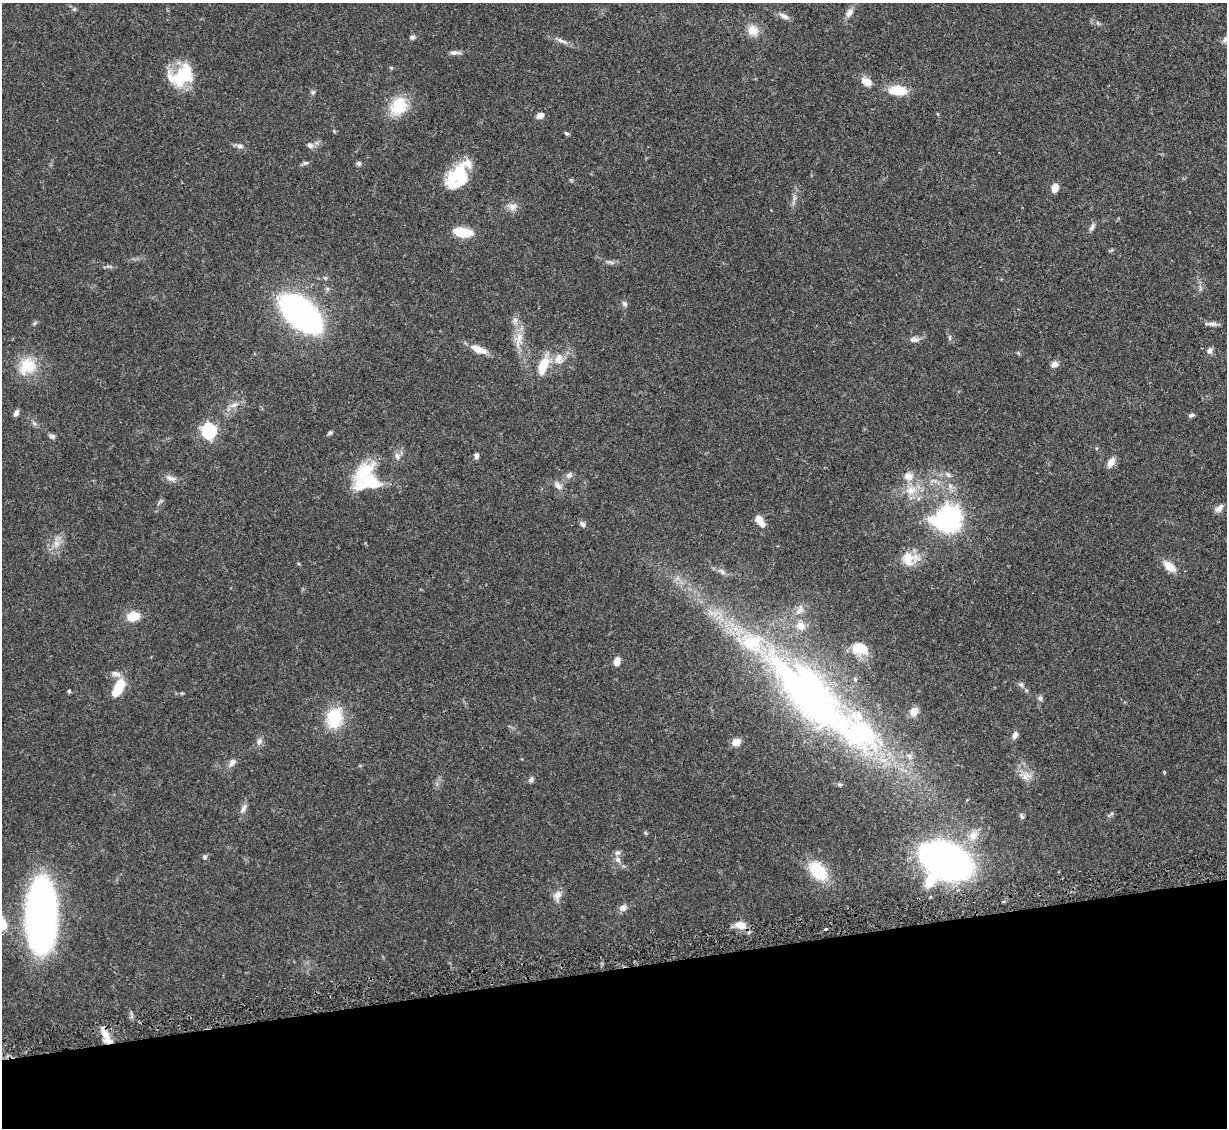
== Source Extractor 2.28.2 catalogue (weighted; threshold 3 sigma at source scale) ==
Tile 14 of 4 x 4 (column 2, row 4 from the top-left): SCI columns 1280-2504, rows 255-1380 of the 4995 x 5067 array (HDU 1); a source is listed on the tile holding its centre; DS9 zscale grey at full resolution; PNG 1229 x 1130 px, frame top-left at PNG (2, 3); no overlay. Shown black and unused: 14% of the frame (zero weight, under 3 of 5 exposures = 4% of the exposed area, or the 3 px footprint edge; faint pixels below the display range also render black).
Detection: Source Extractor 2.28.2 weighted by HDU 2 'WHT'; one run over the whole footprint, this tile lists its part. Background 0.0699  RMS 0.0033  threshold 0.0151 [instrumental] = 3 sigma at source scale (4.5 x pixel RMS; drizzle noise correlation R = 1.50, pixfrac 1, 0.05/0.05 arcsec/px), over >= 5 px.
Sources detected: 106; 2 inside a brighter object's white glare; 1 cosmic-ray / hot-pixel residue — not listed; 6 inside a brighter listed object's ellipse — not listed separately; the other 97 listed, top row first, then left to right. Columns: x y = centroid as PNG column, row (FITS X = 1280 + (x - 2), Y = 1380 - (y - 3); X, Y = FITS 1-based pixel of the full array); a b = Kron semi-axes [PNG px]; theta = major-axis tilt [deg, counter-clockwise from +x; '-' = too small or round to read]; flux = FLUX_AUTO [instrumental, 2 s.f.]
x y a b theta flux
849 13 14 8 58 2
784 16 14 6 -26 1.7
753 30 15 13 -27 3.9
412 37 8 5 5 0.81
560 40 12 5 -19 1.4
1226 40 8 7 - 1.1
455 53 14 5 1 1.3
182 75 29 20 30 16
866 82 15 9 -34 2.8
898 90 19 9 -3 8.2
313 92 6 6 - 0.67
398 106 25 19 55 10
540 116 9 6 30 1.8
566 133 6 4 -29 0.53
310 145 8 6 -44 1.3
239 146 9 5 -7 1.1
306 163 7 5 2 0.67
359 163 6 6 - 0.76
455 175 32 12 47 14
1055 188 8 6 74 3.3
513 207 13 9 30 2.1
1092 227 11 5 64 1.1
463 232 17 8 -8 10
610 262 12 3 -9 0.92
325 278 6 4 -18 0.47
624 304 8 6 -39 0.81
301 314 28 14 -41 220
1212 324 14 5 0 1.5
950 337 8 4 -90 0.58
519 339 27 8 77 4.2
914 339 11 8 -2 1.6
479 349 22 8 -22 4.2
1209 350 8 7 - 1.2
559 359 16 13 86 4.1
1054 364 9 7 31 1.5
27 366 26 21 41 9.7
543 366 18 9 69 9.1
234 405 13 7 21 2
16 413 8 6 60 1.2
1191 415 8 4 15 0.71
34 423 7 4 -19 0.66
209 431 7 6 - 70
330 433 7 4 27 0.58
52 436 9 5 -15 0.87
397 456 10 8 -65 1.6
476 456 7 5 85 1
1111 462 12 8 60 2.4
364 471 32 16 48 13
569 475 10 6 27 1.1
948 475 9 6 -40 1.1
908 476 13 11 -27 3.2
171 478 15 7 -18 1.9
558 486 12 8 -55 1.8
911 490 16 13 13 5.4
1219 508 12 6 45 1.6
948 518 12 10 40 200
759 519 9 8 - 2.5
582 524 8 6 -47 1
56 543 10 8 55 2.2
909 558 24 18 7 6.7
1169 566 18 9 -40 4.3
800 610 13 8 49 2.2
133 616 13 9 11 6.2
801 626 13 9 -49 2.9
860 648 19 13 -17 7.5
617 661 7 6 - 3.4
115 674 14 7 -12 1.8
855 679 6 5 - 0.67
1021 684 8 6 -53 0.92
118 688 19 9 63 9.6
69 691 5 4 - 0.44
182 693 5 4 - 0.37
811 697 122 41 -44 190
1040 698 8 6 -75 0.82
914 712 11 9 72 2.6
335 718 28 20 79 13
1015 735 8 6 65 1.6
259 741 10 7 54 1.3
736 742 10 8 27 2.3
909 756 9 6 -45 1.1
232 762 10 7 43 1.6
1026 776 14 9 18 2.6
531 780 7 6 - 0.83
840 784 8 4 -9 0.57
243 808 15 6 65 1.5
1022 816 8 5 -69 0.65
646 833 6 3 -70 0.4
973 835 13 11 76 3.5
205 857 6 6 - 0.69
618 860 9 7 -55 1.4
946 861 28 21 -20 260
818 871 28 17 -46 12
557 895 12 10 46 2.2
623 908 9 7 28 1.9
41 915 59 22 89 180
740 925 15 10 -18 3.8
105 1034 19 8 -60 4
Overlapping masked pixels (flux is a lower limit): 1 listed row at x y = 105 1034
Isophote crosses this tile's border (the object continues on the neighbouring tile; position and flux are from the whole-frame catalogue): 1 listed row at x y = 1226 40